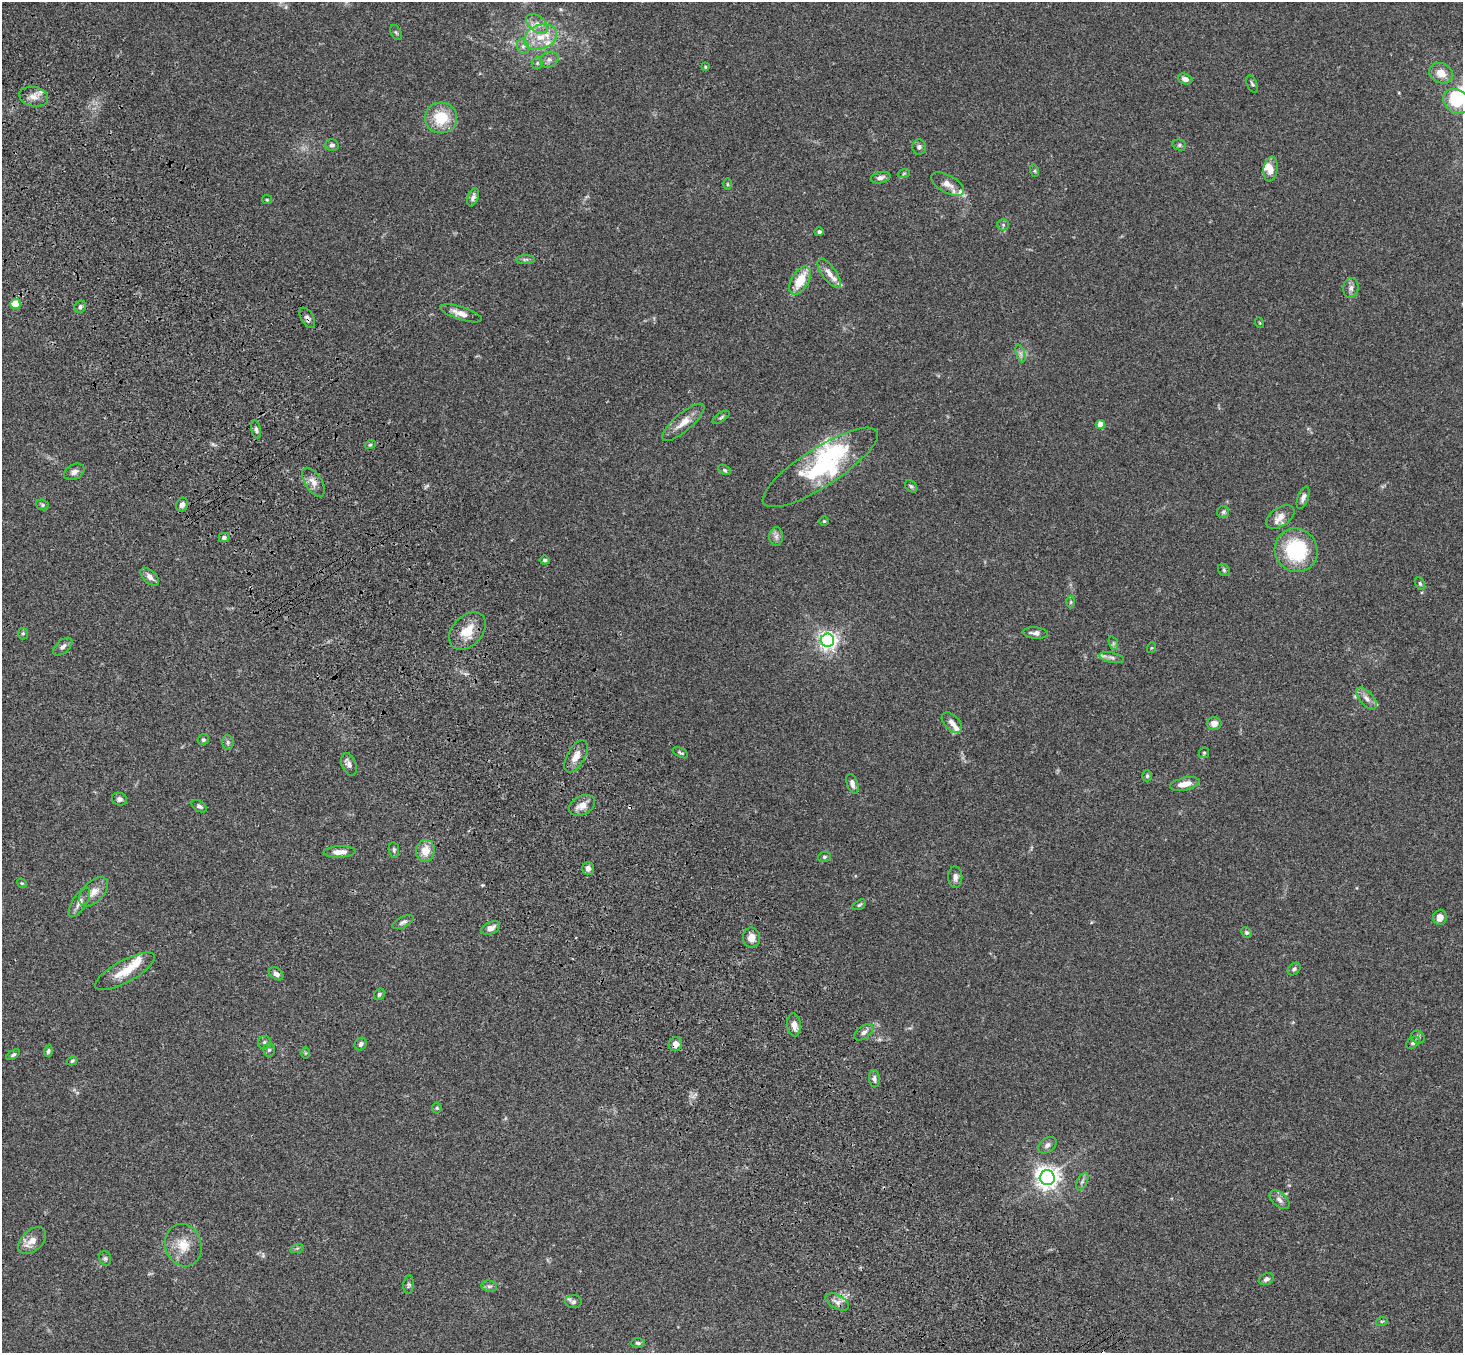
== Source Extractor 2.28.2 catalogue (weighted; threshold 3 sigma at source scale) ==
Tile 11 of 4 x 4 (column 3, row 3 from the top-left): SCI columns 3031-4491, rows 1727-3077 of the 6059 x 6016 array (HDU 1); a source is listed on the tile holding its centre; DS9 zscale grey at full resolution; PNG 1465 x 1355 px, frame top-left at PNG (2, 2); each listed source drawn as its Kron ellipse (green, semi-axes under 4 px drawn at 4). Shown black and unused: <1% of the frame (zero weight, under 3 of 4 exposures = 6% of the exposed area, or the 3 px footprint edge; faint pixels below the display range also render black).
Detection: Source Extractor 2.28.2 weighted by HDU 2 'WHT'; one run over the whole footprint, this tile lists its part. Background 0.0606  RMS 0.0057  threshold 0.0254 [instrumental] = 3 sigma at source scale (4.5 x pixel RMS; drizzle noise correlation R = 1.50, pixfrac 1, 0.05/0.05 arcsec/px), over >= 5 px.
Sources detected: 145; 1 inside a brighter object's white glare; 1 cosmic-ray / hot-pixel residue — neither listed nor drawn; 12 inside a brighter listed object's ellipse — not listed separately; the other 131 listed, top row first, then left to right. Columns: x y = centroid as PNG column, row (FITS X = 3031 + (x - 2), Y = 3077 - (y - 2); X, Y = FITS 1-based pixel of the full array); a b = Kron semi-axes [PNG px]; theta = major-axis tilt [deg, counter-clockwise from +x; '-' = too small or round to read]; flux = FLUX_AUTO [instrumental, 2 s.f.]
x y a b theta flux
537 24 12 8 -41 4
396 32 8 5 -62 0.95
540 37 17 12 20 10
523 46 7 6 - 1.6
549 60 9 7 24 2.3
537 63 6 5 - 1.1
705 67 4 3 - 0.6
1441 73 12 10 -26 6.6
1185 79 7 5 -21 2.3
1252 84 9 5 -67 1.1
34 97 15 9 -11 4.5
1456 101 14 11 -38 19
441 118 16 15 - 17
332 145 6 5 - 1.4
1179 145 7 5 -15 1
919 147 7 7 - 1.6
1270 169 12 7 81 4.8
1035 171 6 4 -72 0.74
904 173 6 4 19 0.77
880 178 10 5 14 1.9
727 184 6 4 -89 0.62
947 184 18 8 -29 4.9
473 197 9 5 70 1.8
267 200 5 4 - 0.65
1003 225 6 5 - 0.98
819 232 4 4 - 1.2
525 259 9 4 1 1.2
829 273 17 7 -54 4.1
800 281 15 8 60 13
1351 288 10 7 82 2.3
15 304 5 5 - 16
80 307 6 5 - 1.1
461 313 21 6 -17 4.6
307 318 11 6 -60 2.1
1260 323 5 3 - 0.47
1021 354 9 4 -71 1.5
721 417 10 4 32 1
683 422 26 9 41 6.6
1100 424 4 4 - 7.5
256 430 9 4 -80 1.3
370 445 5 3 - 0.63
820 467 67 19 33 52
724 470 7 4 -28 0.97
74 472 11 7 29 2.3
313 482 16 8 -56 4
911 486 7 5 -44 1.1
1303 498 11 5 70 2.2
42 505 6 5 - 0.93
182 505 7 5 61 2.1
1223 512 6 6 - 1.1
1280 517 16 9 33 4.6
824 521 5 4 - 0.68
776 536 9 7 90 2.1
224 537 5 4 - 1.2
1296 550 22 21 - 40
545 560 5 4 - 1
1224 570 6 5 - 0.95
150 577 11 6 -43 2.8
1420 583 7 4 -63 0.88
1071 602 6 4 89 0.93
467 631 21 14 47 11
23 633 6 5 - 0.84
1035 633 13 5 -4 2.4
828 640 6 6 - 240
1113 643 7 4 -72 1.1
63 647 11 6 42 2.1
1151 648 5 3 - 0.55
1112 658 12 5 -12 2
1367 698 13 7 -48 3.2
952 723 12 7 -45 3
1214 723 7 6 - 3.3
203 740 6 5 - 0.94
228 742 7 5 -88 1.2
680 753 8 4 -28 0.97
1204 753 6 4 44 0.79
576 756 18 8 61 5.3
349 764 12 7 -69 2.4
1147 776 5 4 - 0.93
852 784 10 5 -71 2.6
1185 784 15 6 12 5.8
119 799 7 6 - 1.7
582 805 14 9 27 5.1
199 806 8 5 -31 1.3
394 850 8 5 -82 1.1
425 851 11 9 80 7.3
340 852 16 5 2 4.7
824 857 6 5 - 1
588 868 6 5 - 2.4
955 877 10 7 -89 2.5
22 883 5 4 - 0.59
94 892 18 10 46 5.3
79 902 17 7 57 3.5
859 905 7 4 30 0.95
1440 917 8 7 - 3.5
403 922 11 5 25 1.6
491 928 10 6 26 3.4
1247 933 6 5 - 0.98
751 938 10 8 -87 4
1294 969 7 5 44 1.3
125 971 33 11 29 11
276 974 8 5 -38 2
379 994 6 5 - 0.98
794 1025 11 7 -83 3.9
864 1032 11 6 38 2.3
1418 1037 7 6 - 1.3
264 1042 6 6 - 1.3
1413 1043 7 5 37 1.3
361 1044 7 5 51 1.7
675 1044 7 6 - 4
269 1050 7 6 - 1.1
48 1051 6 4 70 1.2
305 1053 6 4 90 0.75
13 1055 7 4 32 1
72 1061 5 4 - 0.83
874 1079 8 5 -85 1.6
437 1108 5 5 - 0.8
1047 1145 10 7 35 2
1047 1177 7 7 - 420
1082 1182 9 5 63 1.5
1279 1200 12 6 -42 2.4
32 1241 16 10 43 5.7
183 1245 21 18 -73 11
297 1248 7 4 19 0.73
105 1258 7 5 -74 1.1
1266 1279 8 5 22 1.6
409 1285 9 5 86 1.2
489 1286 8 5 -9 1.3
573 1302 8 6 -1 1.6
837 1302 13 7 -29 3
1382 1321 6 3 19 0.77
638 1343 7 4 -2 1.1
Overlapping masked pixels (flux is a lower limit): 3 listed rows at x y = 15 304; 307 318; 675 1044
Isophote crosses this tile's border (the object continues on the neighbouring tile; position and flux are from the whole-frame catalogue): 1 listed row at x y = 1456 101